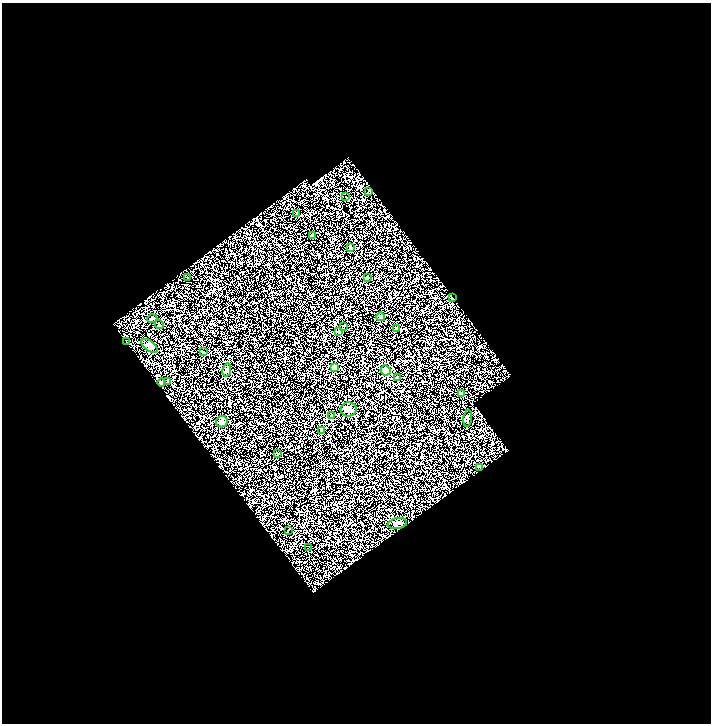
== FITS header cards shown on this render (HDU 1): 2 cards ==
NAXIS1  =                 1418
NAXIS2  =                 1443

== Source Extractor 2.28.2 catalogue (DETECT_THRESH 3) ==
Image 1418 x 1443 px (HDU 1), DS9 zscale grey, zoomed out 1/2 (1 PNG px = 2 x 2 image px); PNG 713 x 726 px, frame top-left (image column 2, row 1442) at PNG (2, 3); each listed source drawn as its Kron ellipse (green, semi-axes under 4 px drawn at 4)
Background 0.694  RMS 0.41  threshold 1.22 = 3 sigma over >= 5 px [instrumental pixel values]
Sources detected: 34; all 34 listed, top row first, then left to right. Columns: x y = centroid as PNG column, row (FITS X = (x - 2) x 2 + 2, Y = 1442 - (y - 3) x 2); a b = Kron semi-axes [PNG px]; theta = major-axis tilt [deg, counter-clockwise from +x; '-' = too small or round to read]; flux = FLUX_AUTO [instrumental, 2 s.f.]
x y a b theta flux
369 191 4 2 - 58
345 197 2 1 - 38
297 214 2 2 - 43
312 235 2 2 - 290
350 248 4 3 - 85
367 277 2 2 - 530
188 278 2 2 - 40
452 298 2 2 - 580
381 317 4 4 - 140
152 319 5 3 - 100
159 324 4 3 - 74
344 326 2 1 - 27
397 329 4 2 - 69
338 332 2 2 - 240
126 341 3 1 - 18
150 346 9 5 -38 640
203 352 3 2 - 110
335 368 2 2 - 1800
227 370 6 4 78 180
385 370 5 4 - 680
397 377 3 2 - 62
168 381 4 3 - 77
162 383 4 3 - 260
462 393 4 3 - 140
349 409 8 7 - 330
332 416 3 3 - 60
468 418 8 3 83 140
222 422 6 5 - 270
322 430 3 2 - 47
278 454 2 2 - 65
479 467 2 1 - 39
397 524 10 5 10 270
288 530 3 2 - 25
308 548 2 1 - 120